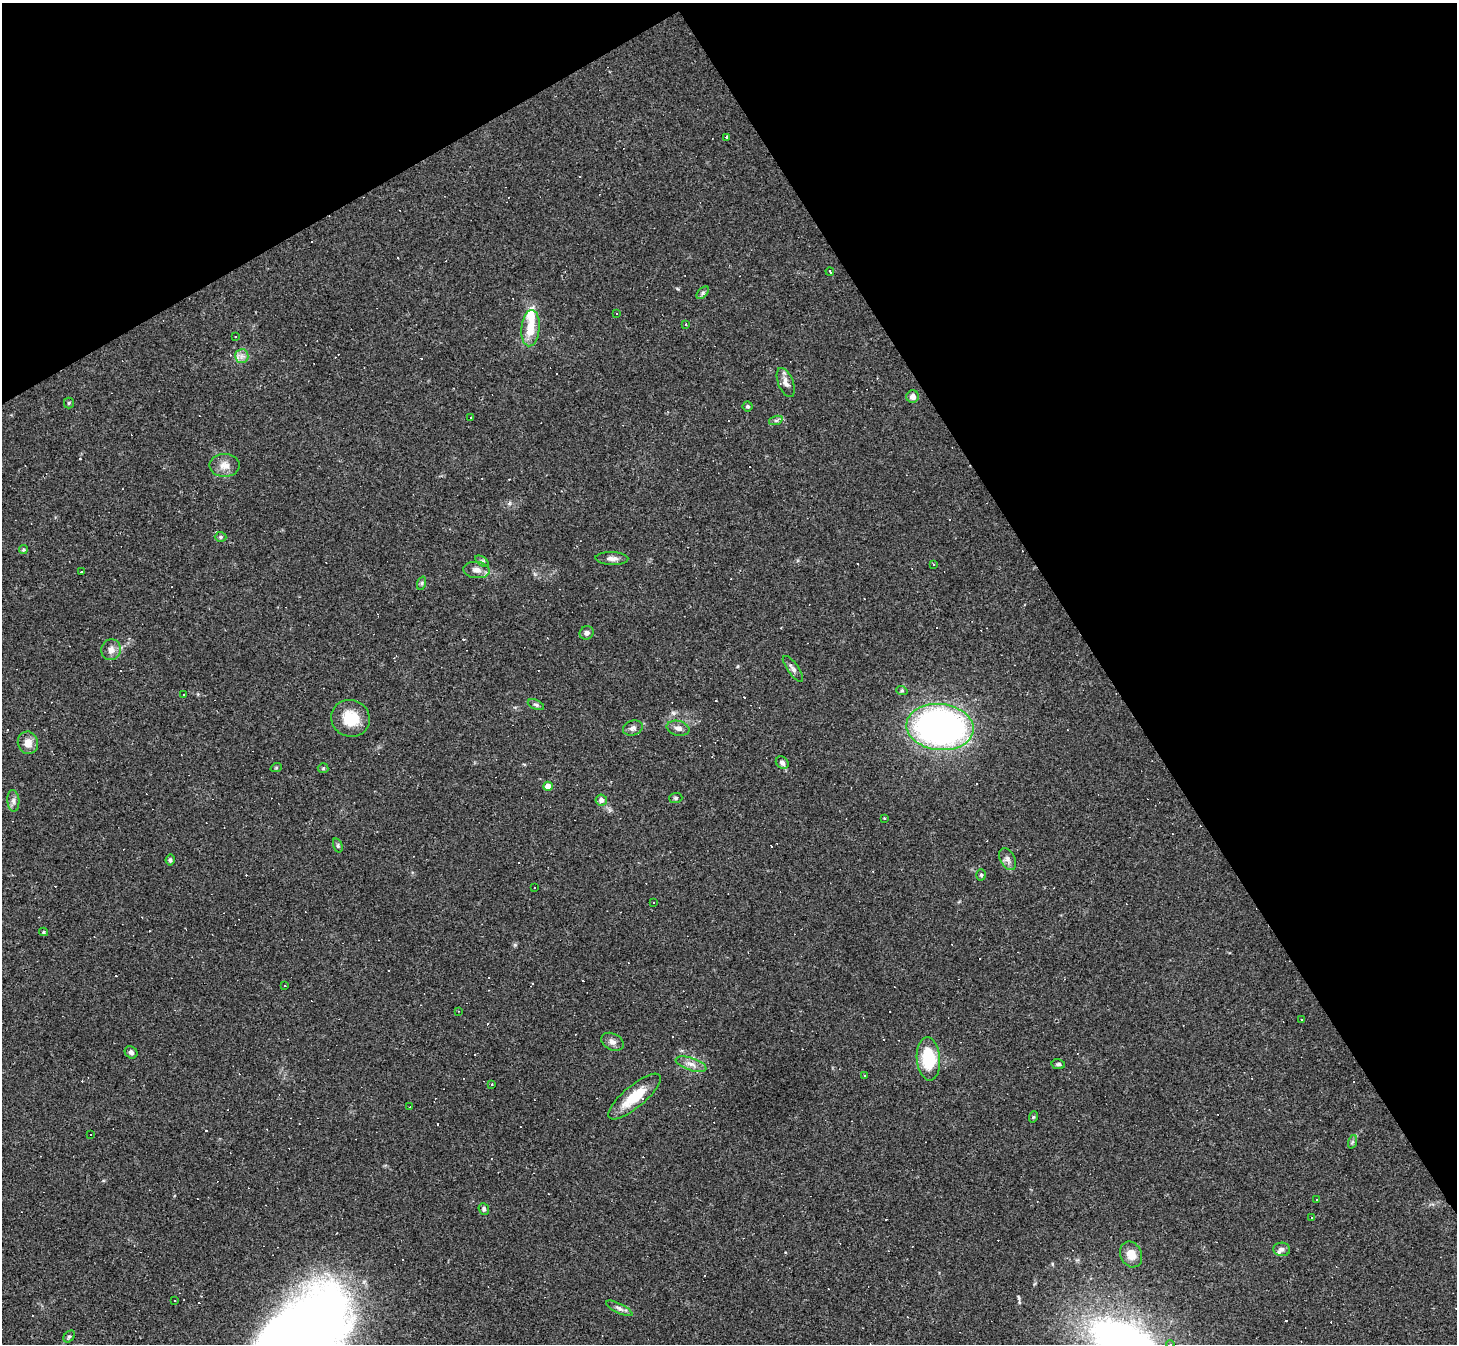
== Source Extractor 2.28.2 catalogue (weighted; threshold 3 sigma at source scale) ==
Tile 3 of 4 x 4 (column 3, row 1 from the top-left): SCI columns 2910-4364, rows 4316-5657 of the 5818 x 5809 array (HDU 1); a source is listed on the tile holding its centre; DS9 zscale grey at full resolution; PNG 1459 x 1346 px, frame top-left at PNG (2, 3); each listed source drawn as its Kron ellipse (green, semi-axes under 4 px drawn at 4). Shown black and unused: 31% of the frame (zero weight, under 2 of 3 exposures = <1% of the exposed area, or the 3 px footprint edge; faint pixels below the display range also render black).
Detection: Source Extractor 2.28.2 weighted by HDU 2 'WHT'; one run over the whole footprint, this tile lists its part. Background 0.0487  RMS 0.0051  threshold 0.0227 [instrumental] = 3 sigma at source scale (4.5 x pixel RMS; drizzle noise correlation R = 1.50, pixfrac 1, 0.05/0.05 arcsec/px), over >= 5 px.
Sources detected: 139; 63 cosmic-ray / hot-pixel residue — neither listed nor drawn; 3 inside a brighter listed object's ellipse — not listed separately; the other 73 listed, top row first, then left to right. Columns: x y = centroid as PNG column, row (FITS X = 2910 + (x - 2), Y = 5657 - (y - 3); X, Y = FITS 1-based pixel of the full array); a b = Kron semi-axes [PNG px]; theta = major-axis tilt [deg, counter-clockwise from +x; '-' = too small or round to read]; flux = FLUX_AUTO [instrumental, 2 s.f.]
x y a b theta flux
726 137 3 3 - 5.4
830 271 4 3 - 1.9
703 293 7 4 46 1.1
617 314 3 3 - 5.4
686 324 3 2 - 0.52
530 328 18 9 85 9.5
235 337 3 3 - 1.2
242 356 7 6 - 2
786 382 15 7 -68 3.2
913 397 6 6 - 3
69 403 5 5 - 0.66
748 406 5 5 - 0.95
471 417 3 2 - 0.36
776 420 7 4 19 1
224 465 15 11 0 4.7
221 537 6 5 - 0.85
23 550 4 4 - 0.81
612 558 16 6 -2 2.7
482 561 7 4 -34 1
933 564 3 2 - 0.72
477 570 13 8 -5 3.4
82 571 3 3 - 1.3
422 583 7 4 72 0.75
587 633 7 6 - 1.9
111 650 10 9 - 3.3
793 669 15 5 -54 1.9
902 691 6 3 -18 0.64
183 694 3 3 - 1.3
536 705 8 4 -23 1.1
350 718 19 18 - 14
940 727 33 23 -6 220
633 728 10 7 18 1.8
678 728 11 7 -14 2.5
28 743 11 10 - 4.8
782 763 7 5 -43 1.6
276 768 6 3 18 0.53
323 768 5 5 - 0.65
548 786 5 4 - 5.2
676 798 6 5 - 0.93
601 800 5 5 - 2.2
13 801 11 6 -86 1.9
884 818 3 3 - 0.36
338 845 7 4 -72 0.87
1008 859 12 7 -62 2.2
170 860 5 4 - 1.1
981 875 6 5 - 0.82
534 888 3 2 - 0.53
653 902 3 2 - 0.57
43 932 4 4 - 0.64
284 986 3 2 - 0.43
458 1011 3 3 - 0.42
1301 1019 3 2 - 0.72
612 1042 12 8 -27 2.5
131 1052 7 5 -43 1.5
928 1059 22 11 -85 23
691 1064 16 6 -18 3.4
1058 1064 7 5 -12 0.93
864 1075 3 2 - 0.4
492 1084 3 3 - 2.6
634 1097 33 11 40 14
410 1107 3 3 - 0.58
1033 1117 5 3 - 0.52
90 1135 3 3 - 14
1352 1142 7 4 71 0.88
1317 1200 2 2 - 0.41
484 1209 6 5 - 1.1
1312 1218 3 2 - 0.36
1282 1249 8 6 -6 1.5
1131 1254 13 10 -65 6.3
175 1300 3 2 - 0.59
619 1308 14 4 -26 1.8
69 1336 7 5 46 0.86
1170 1344 4 4 - 0.89
Isophote crosses this tile's border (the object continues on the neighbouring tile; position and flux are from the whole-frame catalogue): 1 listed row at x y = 1170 1344